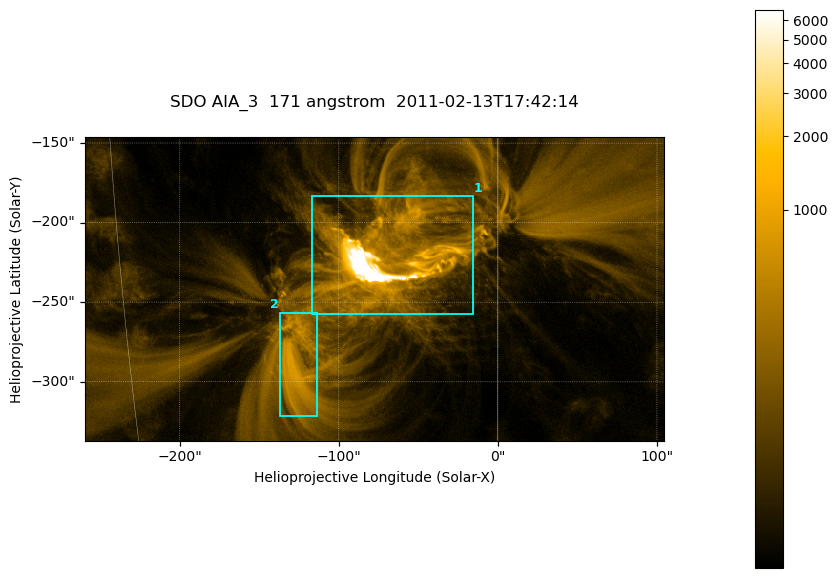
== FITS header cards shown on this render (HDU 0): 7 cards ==
TELESCOP= 'SDO     '           /
INSTRUME= 'AIA_3   '           /
WAVELNTH=                  171 /
WAVEUNIT= 'angstrom'           /
DATE-OBS= '2011-02-13T17:42:14.66' /
CTYPE1  = 'HPLN-TAN'           /
CTYPE2  = 'HPLT-TAN'           /

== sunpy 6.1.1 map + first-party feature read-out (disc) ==
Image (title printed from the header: SDO AIA_3  171 angstrom  2011-02-13T17:42:14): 607 x 318 px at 0.599 arcsec/px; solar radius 972 arcsec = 1622 px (partial field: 2.3% of the solar disc is inside the frame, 100% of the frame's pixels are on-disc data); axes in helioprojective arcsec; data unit not stated in the header (colour bar unlabelled)
Pointing: header CRPIX1/2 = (2056.06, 2043.72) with CRVAL1/2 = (0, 0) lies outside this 607 x 318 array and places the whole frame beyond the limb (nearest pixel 1.39 R_sun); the SolarSoft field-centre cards XCEN/YCEN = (-77.33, -241.7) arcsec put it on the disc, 1317 arcsec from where CRPIX/CRVAL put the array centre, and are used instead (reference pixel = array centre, CRVAL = XCEN/YCEN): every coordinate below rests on XCEN/YCEN
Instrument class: DISC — disc imager (sunpy class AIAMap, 171 A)
Bright regions (active regions / flare kernels): reference = the on-disc median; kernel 5 px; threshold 5 sigma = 277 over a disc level ~54.6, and >= 1.15x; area >= 193 px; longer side >= 4 px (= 2.4 arcsec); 2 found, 2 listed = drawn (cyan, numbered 1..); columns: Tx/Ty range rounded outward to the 2 arcsec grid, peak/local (2 s.f.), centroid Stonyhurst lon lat
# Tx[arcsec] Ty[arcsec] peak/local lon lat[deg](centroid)
1 -118..-16 -258..-182 290 -4 -20
2 -138..-112 -322..-256 15 -8 -24